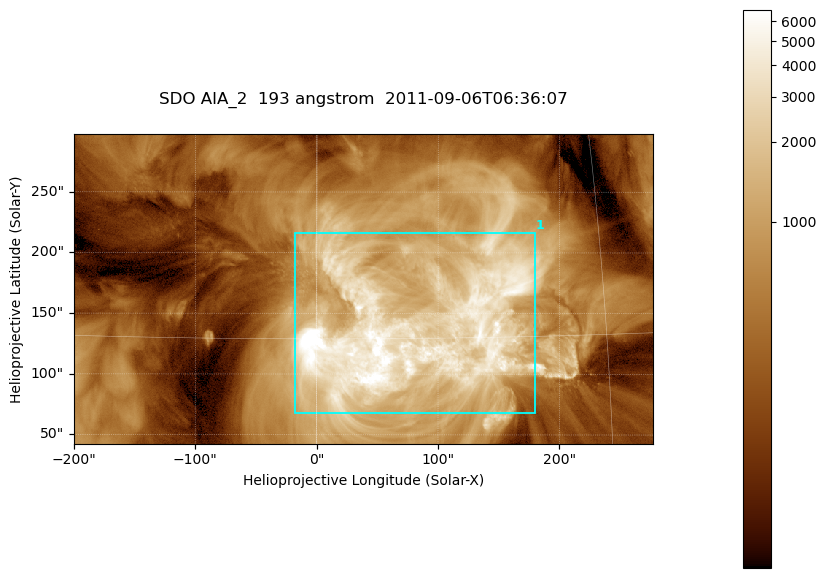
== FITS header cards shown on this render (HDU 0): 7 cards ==
TELESCOP= 'SDO     '           /
INSTRUME= 'AIA_2   '           /
WAVELNTH=                  193 /
WAVEUNIT= 'angstrom'           /
DATE-OBS= '2011-09-06T06:36:07.84' /
CTYPE1  = 'HPLN-TAN'           /
CTYPE2  = 'HPLT-TAN'           /

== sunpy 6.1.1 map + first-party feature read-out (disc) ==
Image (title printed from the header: SDO AIA_2  193 angstrom  2011-09-06T06:36:07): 794 x 424 px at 0.601 arcsec/px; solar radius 952 arcsec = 1584 px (partial field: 4.3% of the solar disc is inside the frame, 100% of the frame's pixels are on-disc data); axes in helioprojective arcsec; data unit not stated in the header (colour bar unlabelled)
Pointing: header CRPIX1/2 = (2043.76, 2047.55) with CRVAL1/2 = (0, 0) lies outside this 794 x 424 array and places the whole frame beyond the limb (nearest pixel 1.3 R_sun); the SolarSoft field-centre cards XCEN/YCEN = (38.25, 170.1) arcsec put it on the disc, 1635 arcsec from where CRPIX/CRVAL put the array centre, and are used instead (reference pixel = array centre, CRVAL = XCEN/YCEN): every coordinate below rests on XCEN/YCEN
Orientation: roll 0.0564 deg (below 1 deg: not rotated)
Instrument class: DISC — disc imager (sunpy class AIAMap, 193 A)
Bright regions (active regions / flare kernels): reference = the on-disc median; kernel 7 px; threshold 5 sigma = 2170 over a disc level ~495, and >= 1.15x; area >= 336 px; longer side >= 5 px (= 3 arcsec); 1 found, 1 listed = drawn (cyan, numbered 1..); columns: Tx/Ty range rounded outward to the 2 arcsec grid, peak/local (2 s.f.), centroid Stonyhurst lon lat
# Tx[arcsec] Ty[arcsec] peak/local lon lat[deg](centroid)
1 -18..180 68..218 29 +5 +15